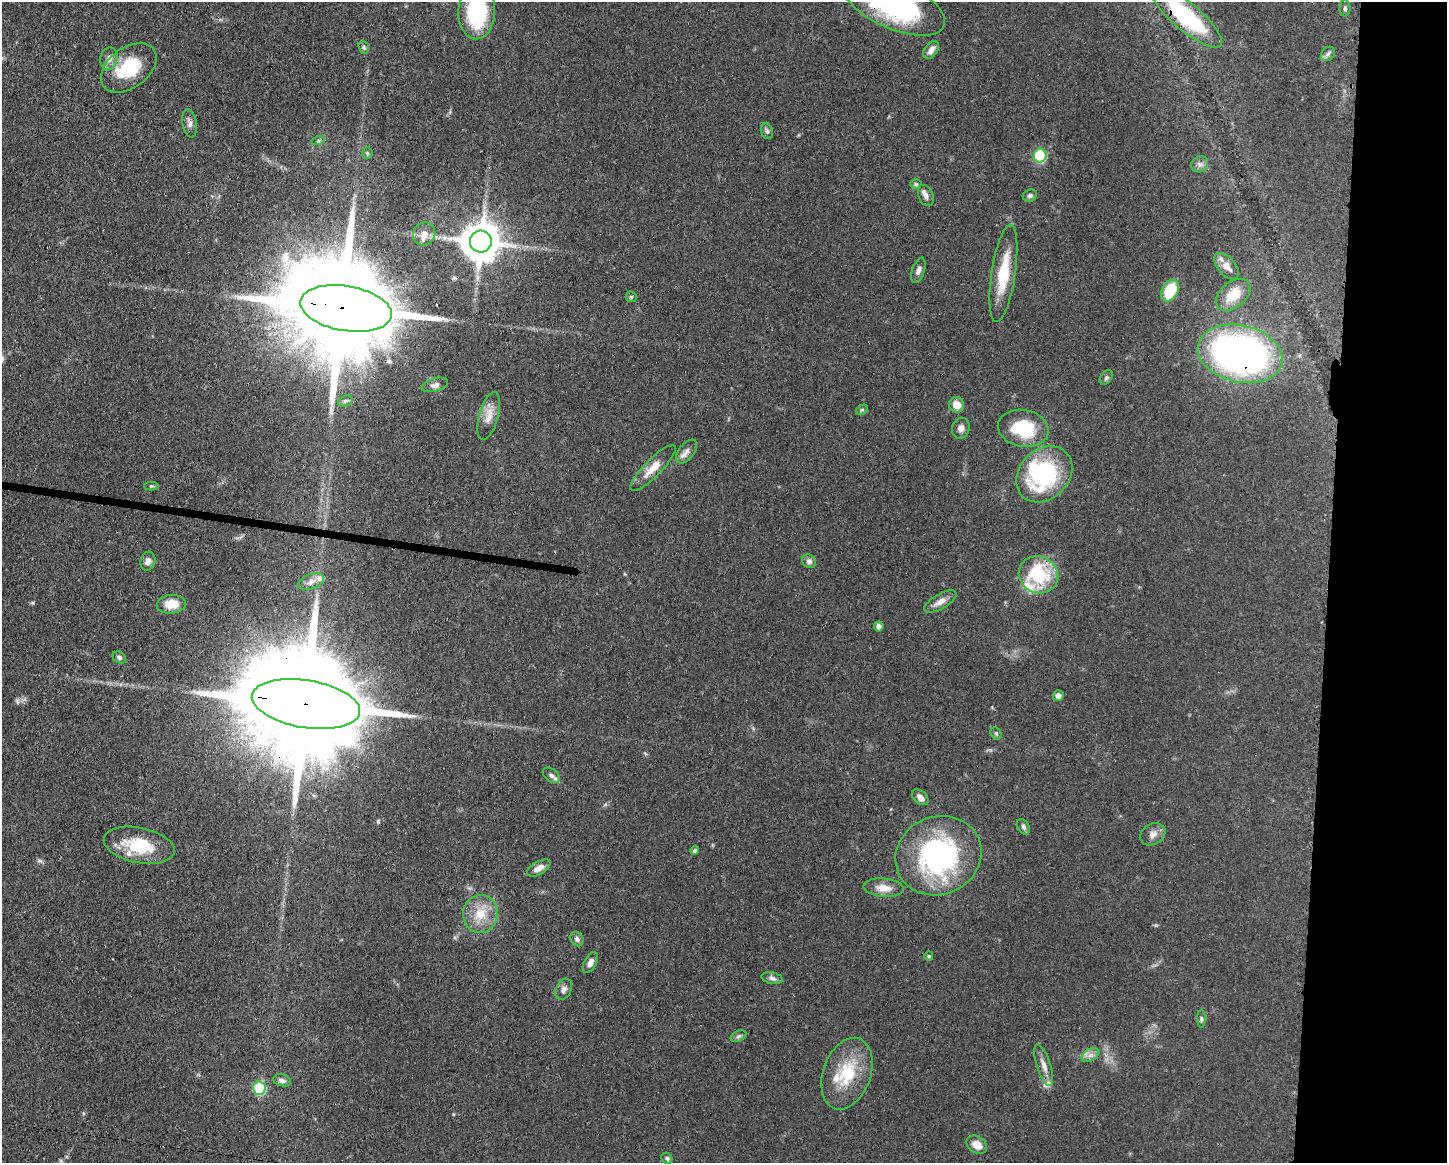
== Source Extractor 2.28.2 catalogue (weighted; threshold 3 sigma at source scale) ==
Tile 9 of 3 x 4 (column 3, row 3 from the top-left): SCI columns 3008-4452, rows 1163-2323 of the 4681 x 4648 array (HDU 1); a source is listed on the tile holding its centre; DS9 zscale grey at full resolution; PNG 1449 x 1165 px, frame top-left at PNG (2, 2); each listed source drawn as its Kron ellipse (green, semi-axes under 4 px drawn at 4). Shown black and unused: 9% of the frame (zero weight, under 3 of 4 exposures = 1% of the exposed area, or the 3 px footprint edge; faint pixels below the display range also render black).
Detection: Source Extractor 2.28.2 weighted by HDU 2 'WHT'; one run over the whole footprint, this tile lists its part. Background 0.0597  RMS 0.0043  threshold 0.0191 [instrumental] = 3 sigma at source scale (4.5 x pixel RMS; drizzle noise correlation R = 1.50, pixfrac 1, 0.05/0.05 arcsec/px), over >= 5 px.
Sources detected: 82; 1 too faint to see at this stretch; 1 inside a brighter object's white glare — neither listed nor drawn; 5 inside a brighter listed object's ellipse — not listed separately; the other 75 listed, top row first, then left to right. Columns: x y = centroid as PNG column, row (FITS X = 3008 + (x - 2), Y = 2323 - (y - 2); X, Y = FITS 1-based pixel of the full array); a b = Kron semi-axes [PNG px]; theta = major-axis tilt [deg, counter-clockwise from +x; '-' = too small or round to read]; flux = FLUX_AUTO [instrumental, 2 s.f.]
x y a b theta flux
893 4 55 24 -24 76
1345 8 8 5 -90 0.91
477 12 27 18 88 38
1186 16 46 14 -41 43
364 47 7 5 -69 0.75
931 50 10 6 53 2.7
1328 54 8 6 46 1.1
109 59 11 8 78 2.5
129 68 31 20 36 20
190 123 14 7 -81 1.9
767 131 8 6 -73 0.98
318 141 6 4 18 0.72
367 153 5 5 - 0.6
1040 156 7 6 - 33
1200 164 9 8 - 1.6
916 184 6 5 - 0.69
926 196 11 7 -68 2.1
1030 196 7 6 - 1.2
424 234 12 11 - 3.8
481 242 11 11 - 1200
1226 266 16 9 -48 3.9
918 270 13 6 71 1.8
1003 273 49 12 81 16
1170 290 12 8 61 16
1233 295 19 13 40 9.9
631 297 6 5 - 0.62
346 308 46 22 -10 14000
1240 354 43 28 -13 180
1106 377 8 5 50 0.87
435 385 13 6 15 1.9
345 401 7 5 24 0.94
957 405 7 7 - 4.3
862 410 6 4 30 0.61
489 416 25 9 74 4.9
961 428 10 8 71 2
1023 428 25 18 -10 20
687 451 14 7 52 2.4
653 468 31 8 45 6.4
1044 474 31 24 45 49
151 486 7 4 0 0.58
148 561 9 7 73 1.9
809 561 7 6 - 1.5
1038 575 20 18 -28 26
311 581 13 7 22 2.7
940 602 18 7 30 3.2
171 604 14 9 4 6.6
879 626 5 4 - 1.8
119 657 7 5 -34 1.1
1058 696 5 5 - 2.3
306 704 54 23 -9 18000
996 733 6 5 - 0.7
551 775 10 6 -38 1.4
920 797 9 6 -42 2.4
1023 827 8 5 -59 1.1
1153 834 13 10 31 2.8
139 845 36 17 -11 19
695 851 4 4 - 0.88
938 856 44 39 24 74
539 868 13 6 30 3.1
884 888 20 9 -5 5.2
480 914 19 17 83 9.1
577 939 8 6 -55 1.3
929 956 4 4 - 0.45
590 962 11 6 61 2.3
772 978 11 5 -11 1.5
564 989 11 7 63 2
1201 1019 9 4 -89 0.74
738 1036 8 5 27 0.87
1090 1055 9 6 25 1.9
1044 1065 22 6 -72 3
847 1074 37 24 70 19
282 1080 9 6 -15 1.6
259 1088 7 6 - 28
977 1145 11 8 -35 3.9
667 1158 6 5 - 0.92
Overlapping masked pixels (flux is a lower limit): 6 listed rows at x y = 893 4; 1186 16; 346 308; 1240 354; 1038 575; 306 704
Isophote crosses this tile's border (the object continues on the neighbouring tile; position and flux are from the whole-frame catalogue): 3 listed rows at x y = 893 4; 477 12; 1186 16